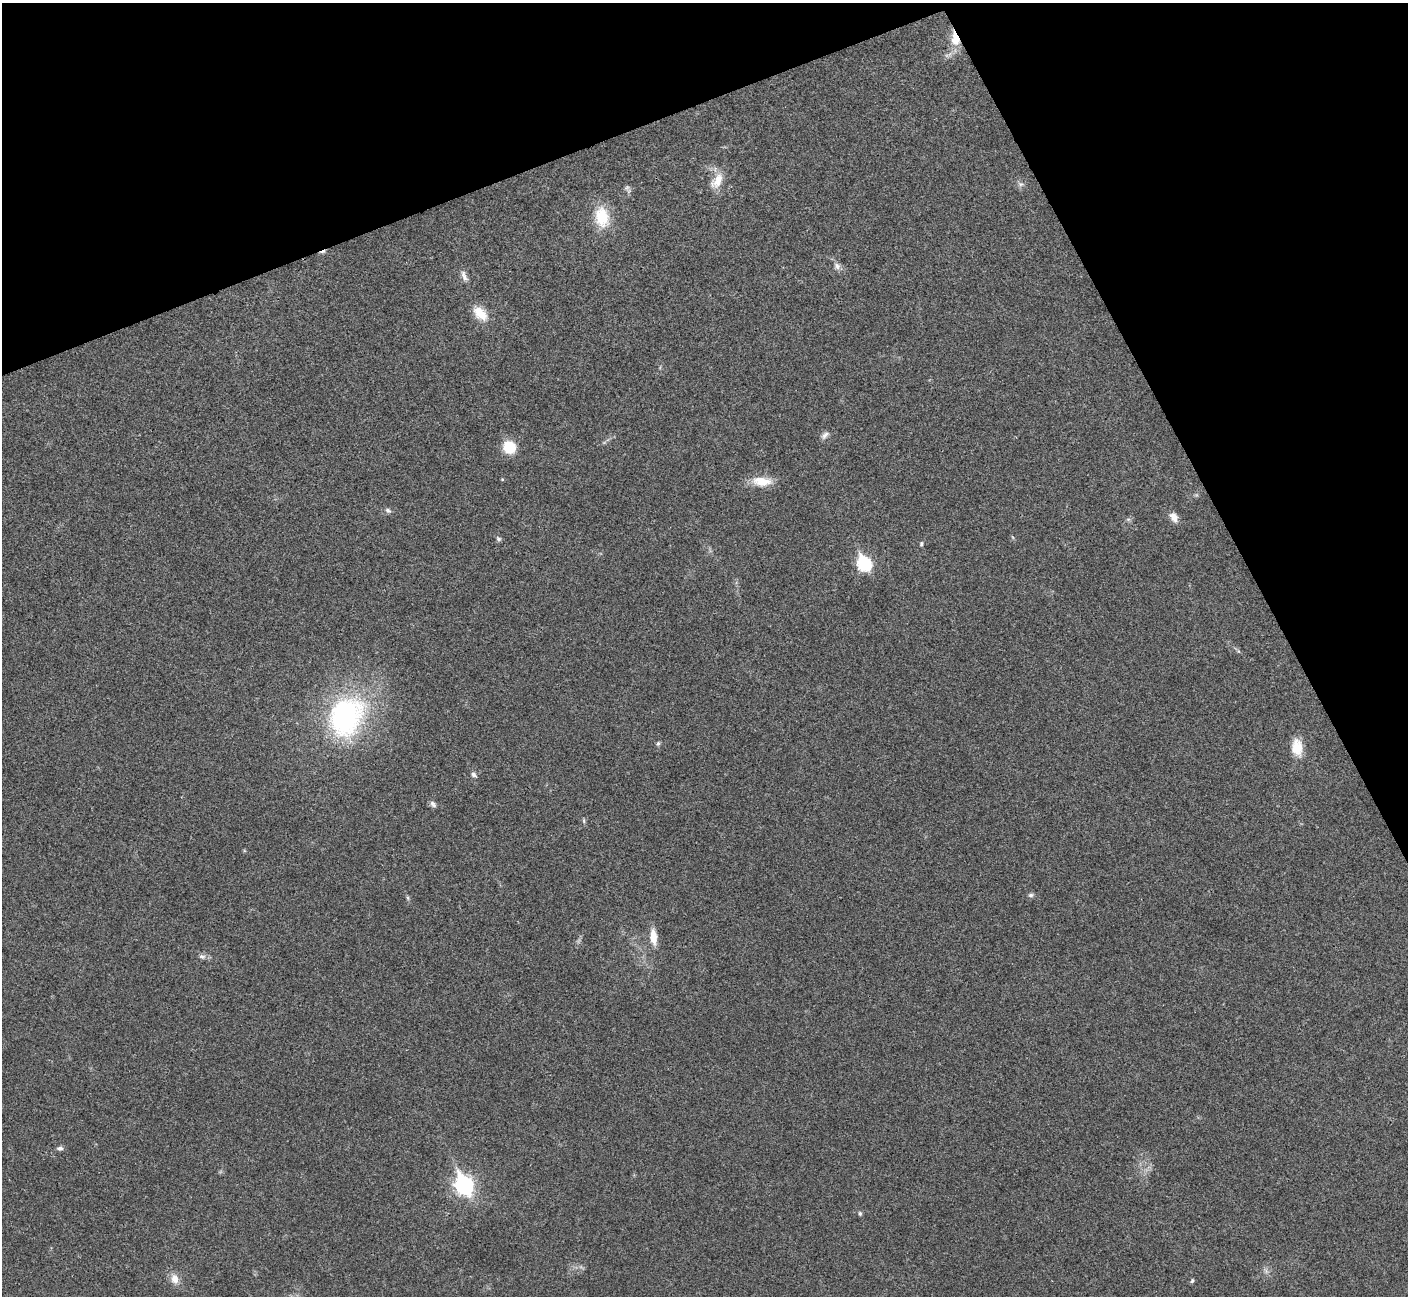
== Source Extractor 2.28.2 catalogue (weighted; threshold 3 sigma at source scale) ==
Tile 3 of 4 x 4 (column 3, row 1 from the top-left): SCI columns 2813-4218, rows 4037-5330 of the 5630 x 5618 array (HDU 1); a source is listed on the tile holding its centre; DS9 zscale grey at full resolution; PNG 1410 x 1298 px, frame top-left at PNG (2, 3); no overlay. Shown black and unused: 21% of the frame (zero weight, under 3 of 4 exposures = <1% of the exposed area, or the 3 px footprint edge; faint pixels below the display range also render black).
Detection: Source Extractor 2.28.2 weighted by HDU 2 'WHT'; one run over the whole footprint, this tile lists its part. Background 0.0219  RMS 0.0039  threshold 0.0177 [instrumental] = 3 sigma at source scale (4.5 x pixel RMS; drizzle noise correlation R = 1.50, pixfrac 1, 0.05/0.05 arcsec/px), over >= 5 px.
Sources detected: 36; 1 cosmic-ray / hot-pixel residue — not listed; the other 35 listed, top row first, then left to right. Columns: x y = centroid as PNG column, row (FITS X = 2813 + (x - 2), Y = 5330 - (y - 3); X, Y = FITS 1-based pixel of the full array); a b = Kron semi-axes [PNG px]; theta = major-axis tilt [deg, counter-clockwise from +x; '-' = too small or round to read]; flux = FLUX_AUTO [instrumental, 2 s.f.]
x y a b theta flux
955 39 19 10 -78 6.8
717 181 23 12 59 5.9
1021 184 9 6 -26 1.2
627 188 8 6 44 0.97
602 217 27 18 -81 13
837 266 10 7 -63 1.7
464 276 16 6 -67 2
480 313 20 12 -45 6.9
825 435 12 7 42 1.6
510 447 10 9 - 16
502 479 4 4 - 0.39
762 481 26 11 -3 7.1
388 510 8 6 -36 1
1174 517 12 8 -59 3
1128 519 6 4 -17 0.65
498 539 7 5 -40 0.82
921 544 6 5 - 0.67
864 563 8 7 - 53
1238 651 6 4 -71 0.53
345 717 40 31 63 81
658 743 7 5 63 0.69
1297 747 20 12 -84 7.3
474 775 8 6 -48 1.1
433 804 10 6 -50 1.2
584 821 7 4 -89 0.55
1031 895 7 5 2 0.88
408 898 6 4 -71 0.58
653 937 20 8 -85 5.1
202 956 10 6 -15 1.4
60 1148 8 5 1 1.2
464 1185 9 7 -62 130
860 1213 6 5 - 0.62
1266 1271 8 5 -57 1
175 1279 14 10 -78 3.6
1192 1281 6 4 71 0.62
Overlapping masked pixels (flux is a lower limit): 1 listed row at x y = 955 39